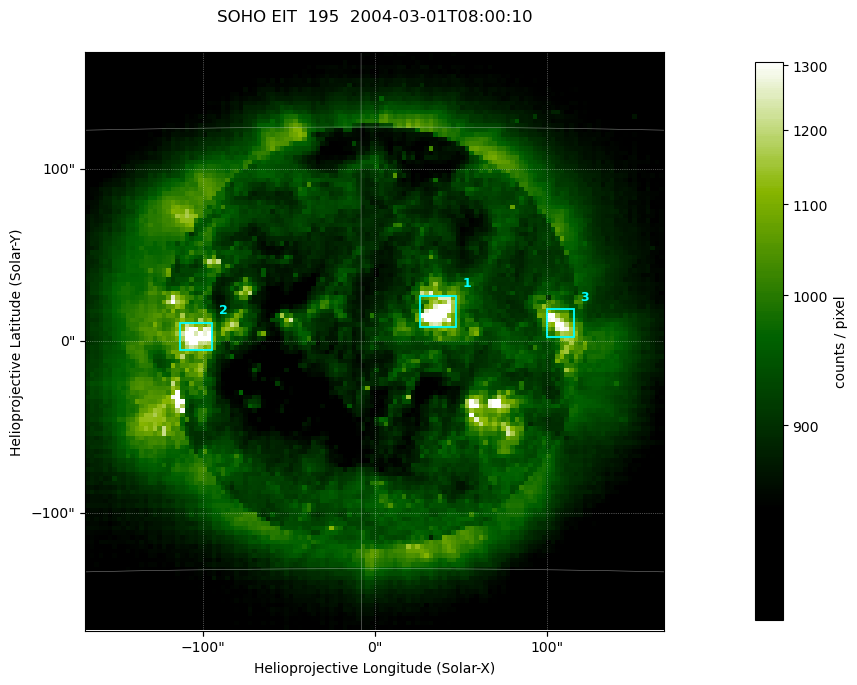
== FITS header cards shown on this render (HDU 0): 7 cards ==
TELESCOP= 'SOHO'               /
INSTRUME= 'EIT'                /
WAVELNTH=                  195 / 171 = Fe IX/X, 195 = Fe XII,
DATE-OBS= '2004-03-01T08:00:10.622' / UTC at spacecraft
CTYPE1  = 'Solar-X '           /
CTYPE2  = 'Solar-Y '           /
BUNIT   = 'counts / pixel    ' /

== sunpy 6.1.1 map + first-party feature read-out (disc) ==
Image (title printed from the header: SOHO EIT  195  2004-03-01T08:00:10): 128 x 128 px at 2.63 arcsec/px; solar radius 979 arcsec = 372 px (partial field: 3.8% of the solar disc is inside the frame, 100% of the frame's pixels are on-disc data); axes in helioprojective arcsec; data unit counts / pixel (BUNIT, on the colour bar)
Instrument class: DISC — disc imager (sunpy class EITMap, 195 A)
Bright regions (active regions / flare kernels): reference = the on-disc median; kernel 3 px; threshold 5 sigma = 244 counts / pixel over a disc level ~897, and >= 1.15x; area >= 16 px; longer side >= 3 px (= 7.9 arcsec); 3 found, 3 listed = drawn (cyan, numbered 1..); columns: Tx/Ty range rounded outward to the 10 arcsec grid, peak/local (2 s.f.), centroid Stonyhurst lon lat
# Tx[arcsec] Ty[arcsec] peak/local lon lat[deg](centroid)
1 20..50 0..30 1.8 +3 -6
2 -120..-90 -10..10 1.6 -6 -7
3 100..120 0..20 1.4 +7 -7